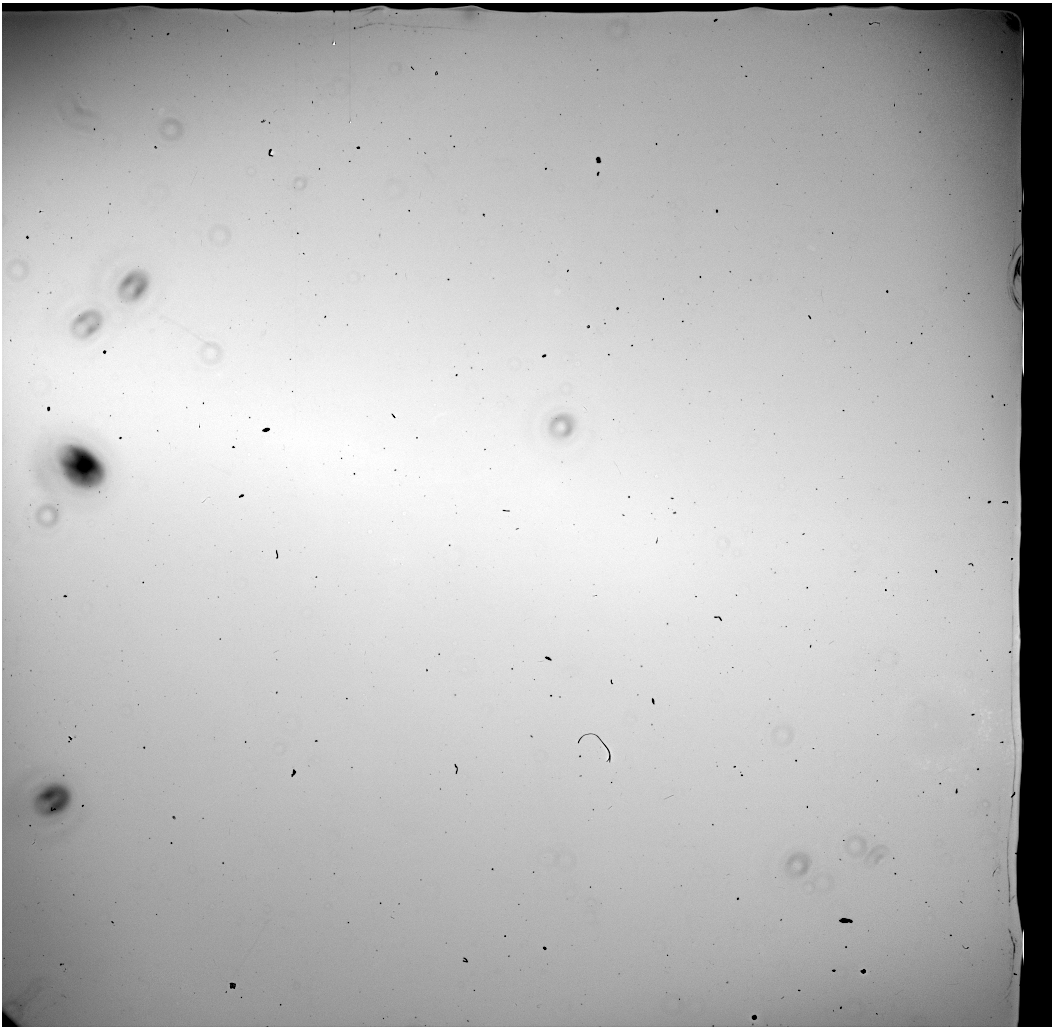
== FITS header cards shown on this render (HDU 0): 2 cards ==
NAXIS1  =                 1050 / length of data axis 1
NAXIS2  =                 1024 / length of data axis 2

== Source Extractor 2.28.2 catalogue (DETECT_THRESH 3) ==
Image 1050 x 1024 px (HDU 0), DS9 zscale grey, 1 PNG px = 1 image px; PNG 1054 x 1028 px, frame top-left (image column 1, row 1024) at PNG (2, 3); no overlay
Background 16700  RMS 96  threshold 287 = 3 sigma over >= 5 px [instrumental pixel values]
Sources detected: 10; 3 with non-positive FLUX_AUTO (blend fragments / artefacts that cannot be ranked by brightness) are not listed; the other 7 listed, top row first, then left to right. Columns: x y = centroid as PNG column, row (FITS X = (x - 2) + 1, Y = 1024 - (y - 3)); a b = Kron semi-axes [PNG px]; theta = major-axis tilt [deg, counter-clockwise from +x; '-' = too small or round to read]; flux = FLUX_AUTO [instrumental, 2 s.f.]
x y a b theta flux
334 44 3 3 - 18000
350 122 2 2 - 2700
273 152 3 2 - 8300
197 427 3 2 - 6100
295 433 6 5 - 15000
607 757 3 2 - 5800
4 802 10 4 -82 27000
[3 non-positive-flux detections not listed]